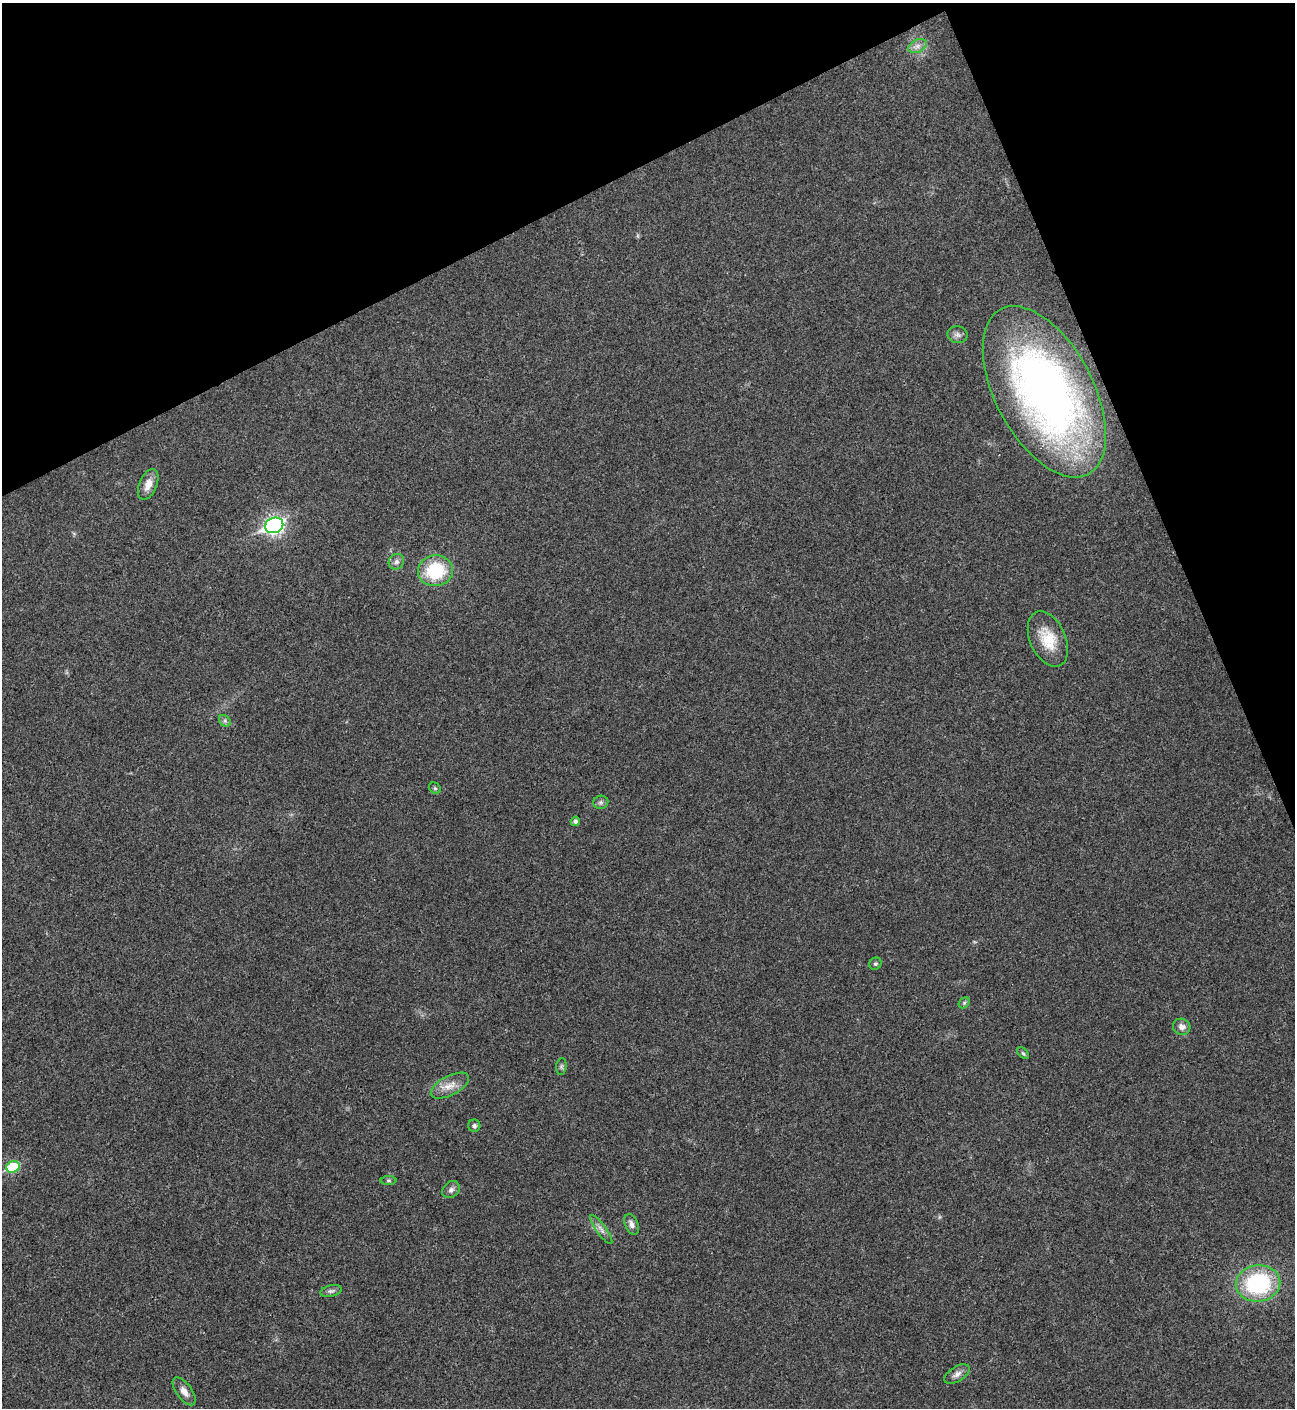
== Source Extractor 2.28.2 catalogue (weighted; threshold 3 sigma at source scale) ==
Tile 3 of 4 x 4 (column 3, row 1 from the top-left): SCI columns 2876-4168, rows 4219-5624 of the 5618 x 5629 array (HDU 1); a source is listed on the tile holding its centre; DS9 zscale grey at full resolution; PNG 1297 x 1410 px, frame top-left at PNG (2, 3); each listed source drawn as its Kron ellipse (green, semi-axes under 4 px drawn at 4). Shown black and unused: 21% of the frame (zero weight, under 3 of 4 exposures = <1% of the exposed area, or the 3 px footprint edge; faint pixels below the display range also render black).
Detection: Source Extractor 2.28.2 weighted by HDU 2 'WHT'; one run over the whole footprint, this tile lists its part. Background 0.0202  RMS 0.0056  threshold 0.0251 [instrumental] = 3 sigma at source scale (4.5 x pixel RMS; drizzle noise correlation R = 1.50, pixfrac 1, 0.05/0.05 arcsec/px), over >= 5 px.
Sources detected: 28; all 28 listed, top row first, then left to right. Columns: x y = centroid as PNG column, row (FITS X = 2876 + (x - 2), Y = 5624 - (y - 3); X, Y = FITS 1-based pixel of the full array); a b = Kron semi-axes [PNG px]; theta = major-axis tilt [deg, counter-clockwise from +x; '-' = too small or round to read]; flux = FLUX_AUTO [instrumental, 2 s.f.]
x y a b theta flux
917 46 10 6 27 2.7
957 335 10 8 -12 2.3
1044 392 93 49 -62 280
148 484 16 9 67 5.8
274 525 9 7 22 190
396 562 8 7 - 2
436 571 17 15 12 30
1048 639 29 17 -66 15
225 721 6 5 - 1.2
435 788 6 5 - 0.8
601 802 7 6 - 1.5
575 821 5 4 - 1.6
875 964 6 5 - 1
964 1003 6 4 46 0.88
1182 1027 9 8 - 3.1
1023 1053 7 4 -45 0.9
561 1067 8 5 84 1
450 1086 21 9 27 6.3
474 1126 6 6 - 1.5
13 1167 7 5 20 26
388 1180 8 4 0 0.85
451 1190 9 7 43 2.1
632 1224 11 6 -65 2.4
601 1229 17 5 -54 2.7
1258 1283 22 18 8 58
331 1291 10 6 14 1.6
957 1374 14 7 32 3.1
184 1391 16 7 -54 3.8